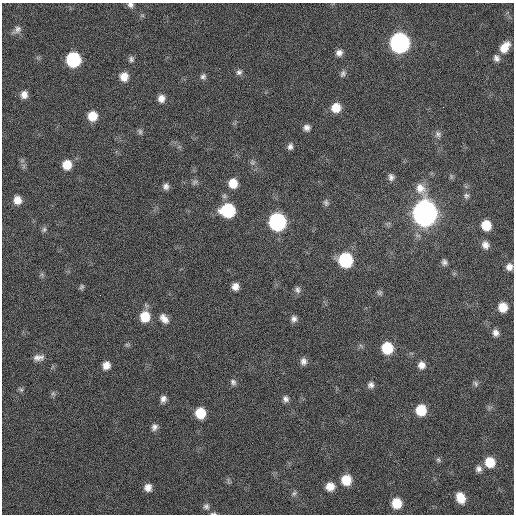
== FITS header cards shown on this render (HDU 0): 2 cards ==
NAXIS1  =                  512 / Axis length
NAXIS2  =                  512 / Axis length

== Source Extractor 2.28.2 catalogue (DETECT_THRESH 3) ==
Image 512 x 512 px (HDU 0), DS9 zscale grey, 1 PNG px = 1 image px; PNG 516 x 516 px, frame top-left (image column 1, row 512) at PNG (2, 3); no overlay
Background 27.4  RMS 4.5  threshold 13.4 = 3 sigma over >= 5 px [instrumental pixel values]
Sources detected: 77; all 77 listed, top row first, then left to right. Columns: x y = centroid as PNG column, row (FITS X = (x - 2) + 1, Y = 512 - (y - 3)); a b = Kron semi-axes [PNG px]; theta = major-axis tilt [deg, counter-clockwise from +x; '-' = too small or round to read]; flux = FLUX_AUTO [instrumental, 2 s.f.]
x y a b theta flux
130 5 8 6 -12 1100
17 30 12 8 42 1500
399 43 10 10 - 150000
505 47 14 9 54 4200
339 53 8 7 - 1500
496 58 9 8 - 1300
131 59 8 7 - 850
73 60 9 9 - 33000
239 72 8 7 - 1000
343 74 9 7 57 940
203 76 7 7 - 880
124 77 9 9 - 3400
24 95 8 8 - 2200
161 98 8 8 - 2100
336 108 9 9 - 4800
92 116 9 8 - 5400
307 128 7 7 - 1400
140 131 8 6 -68 700
438 134 9 9 - 1200
290 146 8 6 71 1100
252 162 8 7 - 830
67 165 9 9 - 4900
24 166 7 5 90 700
451 176 8 4 -90 550
391 177 9 7 -79 1200
194 182 9 6 44 830
233 183 9 8 - 4700
166 186 7 6 - 1300
466 196 7 7 - 850
17 200 8 7 - 2800
326 203 9 7 -80 840
228 210 10 9 - 23000
425 213 12 10 -82 430000
277 222 10 9 - 75000
486 225 9 8 - 6300
44 229 8 6 88 750
485 245 9 8 - 1800
346 260 10 9 - 28000
444 262 8 6 -75 980
509 267 7 7 - 1700
235 286 7 7 - 2100
81 287 7 5 73 600
297 290 9 7 -81 1100
379 292 8 7 - 680
100 295 2 2 - 130
503 307 8 8 - 4700
145 317 10 9 - 6800
164 319 12 8 -51 2300
294 319 8 7 - 1200
495 333 8 7 - 1500
127 345 6 5 - 550
387 348 9 9 - 11000
38 357 14 8 8 1900
303 361 9 7 -80 1400
106 365 8 7 - 2500
421 365 8 8 - 1900
233 382 8 7 - 970
476 384 9 6 -61 770
371 385 8 8 - 1200
21 390 6 5 - 580
53 393 6 6 - 600
163 399 8 6 67 1400
286 399 8 7 - 1200
421 410 9 8 - 8300
200 413 9 8 - 7800
154 427 9 7 70 1300
438 460 7 6 - 610
490 462 9 9 - 6500
479 469 9 8 - 1400
346 480 10 9 - 6300
330 486 9 9 - 3400
148 488 9 8 - 2100
294 493 8 6 56 800
460 498 10 8 -67 4700
396 503 8 8 - 6500
206 506 8 8 - 980
213 514 8 3 0 480
At the frame edge (FLAGS 8, measured only in part): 2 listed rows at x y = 130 5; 213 514